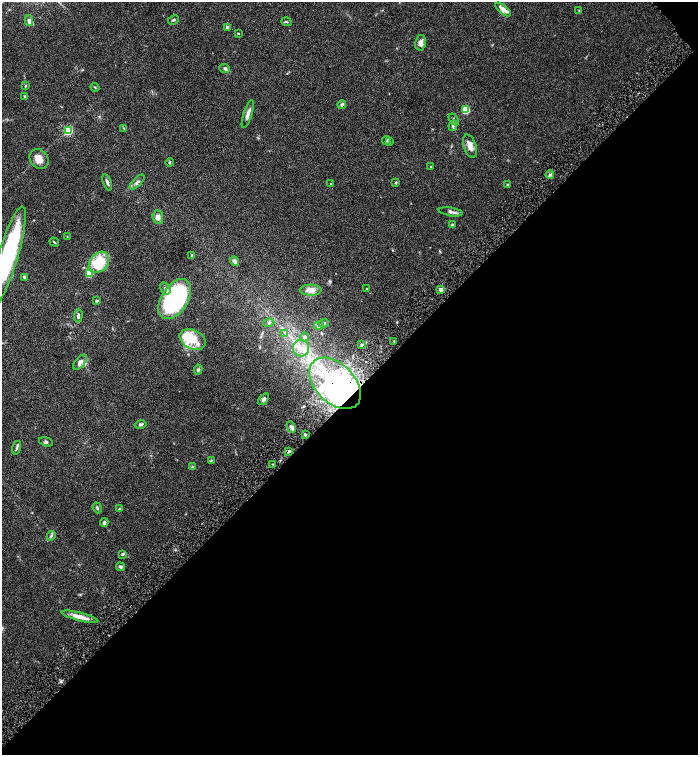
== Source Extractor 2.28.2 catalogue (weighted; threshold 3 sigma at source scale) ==
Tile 12 of 4 x 4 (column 4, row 3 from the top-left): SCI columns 4475-5865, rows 1507-3012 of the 6026 x 6028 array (HDU 1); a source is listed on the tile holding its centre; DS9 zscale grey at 2 x 2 block average (1 PNG px = mean of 2 x 2 image px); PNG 700 x 757 px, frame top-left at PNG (2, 2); each listed source drawn as its Kron ellipse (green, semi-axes under 4 px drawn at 4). Shown black and unused: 48% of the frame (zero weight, under 4 of 8 exposures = <1% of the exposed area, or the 3 px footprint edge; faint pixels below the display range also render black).
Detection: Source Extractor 2.28.2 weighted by HDU 2 'WHT'; one run over the whole footprint, this tile lists its part. Background 0.0687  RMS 0.0044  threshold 0.0178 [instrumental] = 3 sigma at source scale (4.09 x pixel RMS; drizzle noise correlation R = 1.36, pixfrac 0.8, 0.05/0.05 arcsec/px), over >= 5 px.
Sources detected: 88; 2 inside a brighter object's white glare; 1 long thin detection or spike segment (spike, bleed or trail) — neither listed nor drawn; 7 inside a brighter listed object's ellipse — not listed separately; the other 78 listed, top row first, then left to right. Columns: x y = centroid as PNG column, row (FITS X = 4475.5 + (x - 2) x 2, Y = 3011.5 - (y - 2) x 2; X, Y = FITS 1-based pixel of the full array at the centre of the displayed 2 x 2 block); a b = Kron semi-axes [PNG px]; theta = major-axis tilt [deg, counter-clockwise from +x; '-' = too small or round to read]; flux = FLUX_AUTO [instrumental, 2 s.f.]
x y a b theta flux
503 9 9 4 -38 7.6
579 11 4 2 - 0.59
173 20 6 3 28 1.1
29 21 5 4 - 3.8
286 22 5 2 - 0.97
228 28 2 2 - 6.6
238 33 2 2 - 0.78
421 43 8 5 79 4.4
225 69 5 4 - 1.8
25 86 4 3 - 0.92
95 87 4 2 - 0.75
25 96 4 3 - 0.92
342 104 4 3 - 2
466 110 3 3 - 41
248 114 15 3 72 4.9
454 119 6 3 -57 1.6
453 126 5 4 - 2.1
124 128 3 2 - 0.55
68 131 3 3 - 61
386 140 4 3 - 1.1
389 142 4 3 - 1.1
470 146 12 6 -70 7.2
39 159 11 8 -49 8.3
170 163 4 3 - 0.94
431 167 3 2 - 0.65
550 175 4 3 - 2
107 182 8 3 -70 2.2
137 182 9 4 46 2.4
396 183 4 2 - 0.79
331 184 3 2 - 0.43
507 184 3 3 - 0.77
450 212 12 4 -9 3.1
158 217 7 5 -84 4.5
452 225 4 3 - 1
67 237 3 2 - 0.45
54 242 5 2 - 0.95
192 255 2 2 - 1.9
8 256 52 10 73 130
234 261 5 4 - 3.4
99 262 12 8 50 36
89 274 3 3 - 34
24 277 3 3 - 1.6
165 288 6 4 -59 2.7
367 289 2 2 - 0.6
441 289 2 2 - 9.1
311 290 11 5 -2 8.1
175 299 22 13 57 160
97 301 4 3 - 1.2
78 316 7 3 86 2.4
269 323 5 3 - 1.3
324 323 5 3 - 1.3
319 326 5 3 - 1.4
285 333 3 2 - 0.9
305 337 4 3 - 1.2
193 339 14 9 -27 15
394 341 3 2 - 0.76
362 345 3 3 - 1.4
301 348 8 8 - 8.3
80 362 9 5 49 3.7
198 370 5 3 - 1.4
335 383 31 19 -44 130
264 399 7 4 54 2.6
140 424 6 3 12 2.2
291 427 6 3 -62 3.2
305 434 2 2 - 1.2
46 442 7 4 -17 1.9
17 448 7 3 74 1.7
289 451 4 3 - 2.5
211 460 3 3 - 0.88
272 464 3 2 - 0.68
192 467 4 3 - 0.84
97 508 5 3 - 1.2
120 509 3 3 - 1.6
104 522 4 3 - 2.5
51 536 5 3 - 1.7
123 554 4 3 - 1.5
120 567 4 4 - 2
80 617 19 4 -14 9.3
Overlapping masked pixels (flux is a lower limit): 2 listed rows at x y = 335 383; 289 451
Isophote crosses this tile's border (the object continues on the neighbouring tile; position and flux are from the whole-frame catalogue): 1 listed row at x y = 8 256